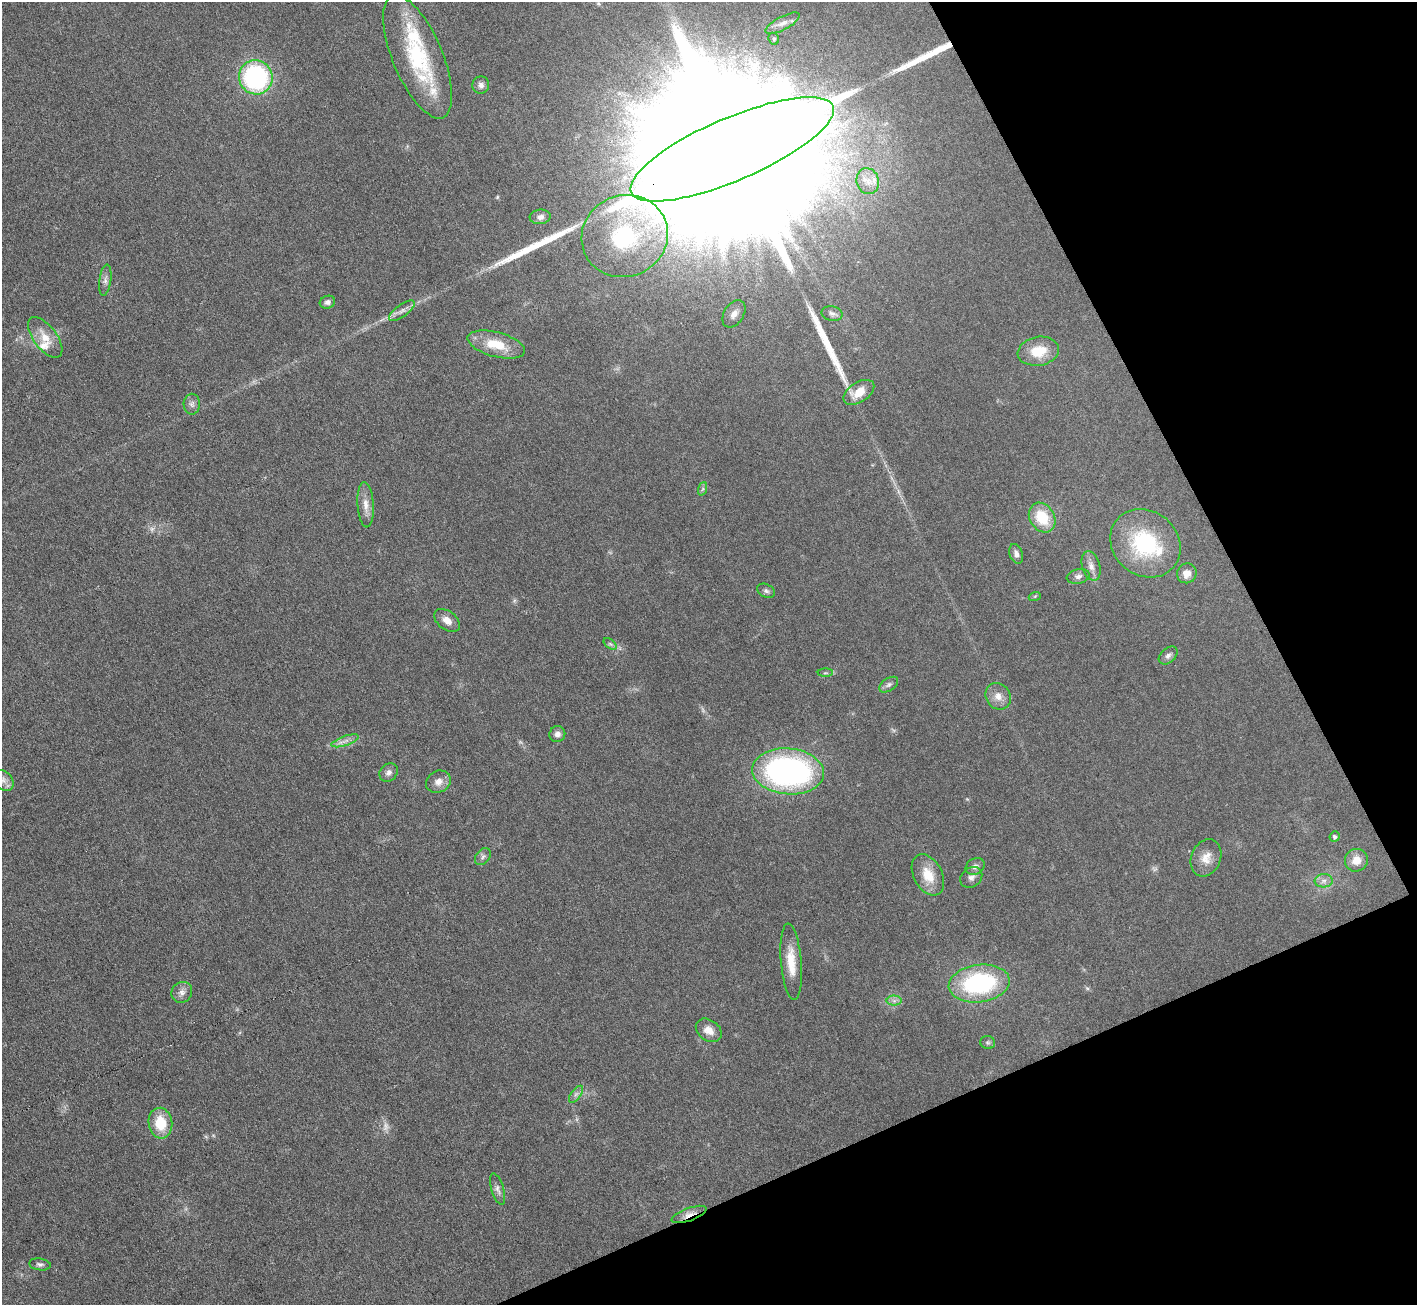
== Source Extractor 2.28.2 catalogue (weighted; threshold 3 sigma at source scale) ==
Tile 12 of 4 x 4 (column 4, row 3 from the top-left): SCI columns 4247-5661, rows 1456-2758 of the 5664 x 5653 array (HDU 1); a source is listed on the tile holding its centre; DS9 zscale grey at full resolution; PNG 1419 x 1307 px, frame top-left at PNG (2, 2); each listed source drawn as its Kron ellipse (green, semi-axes under 4 px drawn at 4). Shown black and unused: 22% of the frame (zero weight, under 3 of 6 exposures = <1% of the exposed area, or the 3 px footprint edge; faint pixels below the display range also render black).
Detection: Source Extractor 2.28.2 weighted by HDU 2 'WHT'; one run over the whole footprint, this tile lists its part. Background 0.0264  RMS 0.0037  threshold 0.0152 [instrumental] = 3 sigma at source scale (4.09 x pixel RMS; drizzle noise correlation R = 1.36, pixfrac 0.8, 0.05/0.05 arcsec/px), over >= 5 px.
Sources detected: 71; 3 too faint to see at this stretch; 3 long thin detections or spike segments (spike, bleed or trail) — neither listed nor drawn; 5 inside a brighter listed object's ellipse — not listed separately; the other 60 listed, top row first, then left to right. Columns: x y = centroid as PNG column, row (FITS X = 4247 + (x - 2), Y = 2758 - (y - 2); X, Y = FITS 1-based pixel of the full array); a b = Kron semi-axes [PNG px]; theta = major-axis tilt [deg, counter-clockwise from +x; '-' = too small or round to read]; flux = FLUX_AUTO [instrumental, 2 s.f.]
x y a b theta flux
783 23 19 6 27 2.2
774 39 6 5 - 0.78
418 57 66 25 -67 35
256 77 17 16 - 54
481 85 8 8 - 1.5
732 149 110 31 23 86000
868 181 13 11 -71 3.7
540 217 10 7 6 1.6
625 236 43 40 23 39
105 280 15 6 83 1.7
327 302 8 6 18 1.3
402 311 15 6 36 1.8
832 313 11 7 -13 1.3
734 314 15 9 57 3.1
45 337 24 11 -53 5.6
496 345 29 12 -15 10
1038 351 21 14 10 8.3
859 392 17 10 32 6.3
192 404 10 8 -89 1.6
702 489 7 4 70 0.66
366 505 22 8 -86 3.4
1042 518 16 12 -58 12
1145 543 37 32 -40 31
1016 554 10 6 -72 1.6
1091 566 15 9 -74 2.4
1187 573 10 9 - 3.4
1078 576 11 7 12 1.5
766 591 9 6 -28 0.98
1035 596 6 4 18 0.46
447 620 14 9 -37 2.8
610 644 7 4 -36 0.65
1168 656 11 7 42 1.3
825 673 8 4 1 0.55
889 685 10 6 35 1.1
998 696 14 12 -56 3.3
557 734 8 7 - 1.6
345 741 14 4 19 1.9
788 771 36 23 -5 99
389 772 10 8 44 1.6
3 780 11 9 -47 2.5
438 782 13 10 25 2.8
1335 837 5 5 - 0.79
483 857 9 6 48 1.2
1206 858 19 14 66 4.5
1356 860 11 11 - 4.2
975 866 10 8 32 1.5
928 875 22 14 -62 7.6
971 877 12 9 36 1.8
1324 881 9 6 4 1.6
791 962 38 10 -85 7.7
979 983 31 18 7 44
182 992 11 10 - 2
894 1001 7 5 0 1.1
709 1030 14 10 -36 3.6
988 1042 7 6 - 0.72
576 1094 10 5 54 1.2
160 1123 15 12 -82 10
498 1189 16 6 -73 1.7
689 1214 18 6 20 2.8
40 1264 11 6 -8 1.1
Overlapping masked pixels (flux is a lower limit): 2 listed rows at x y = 732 149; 689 1214
Isophote crosses this tile's border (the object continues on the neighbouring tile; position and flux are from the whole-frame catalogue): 2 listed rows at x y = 732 149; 3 780